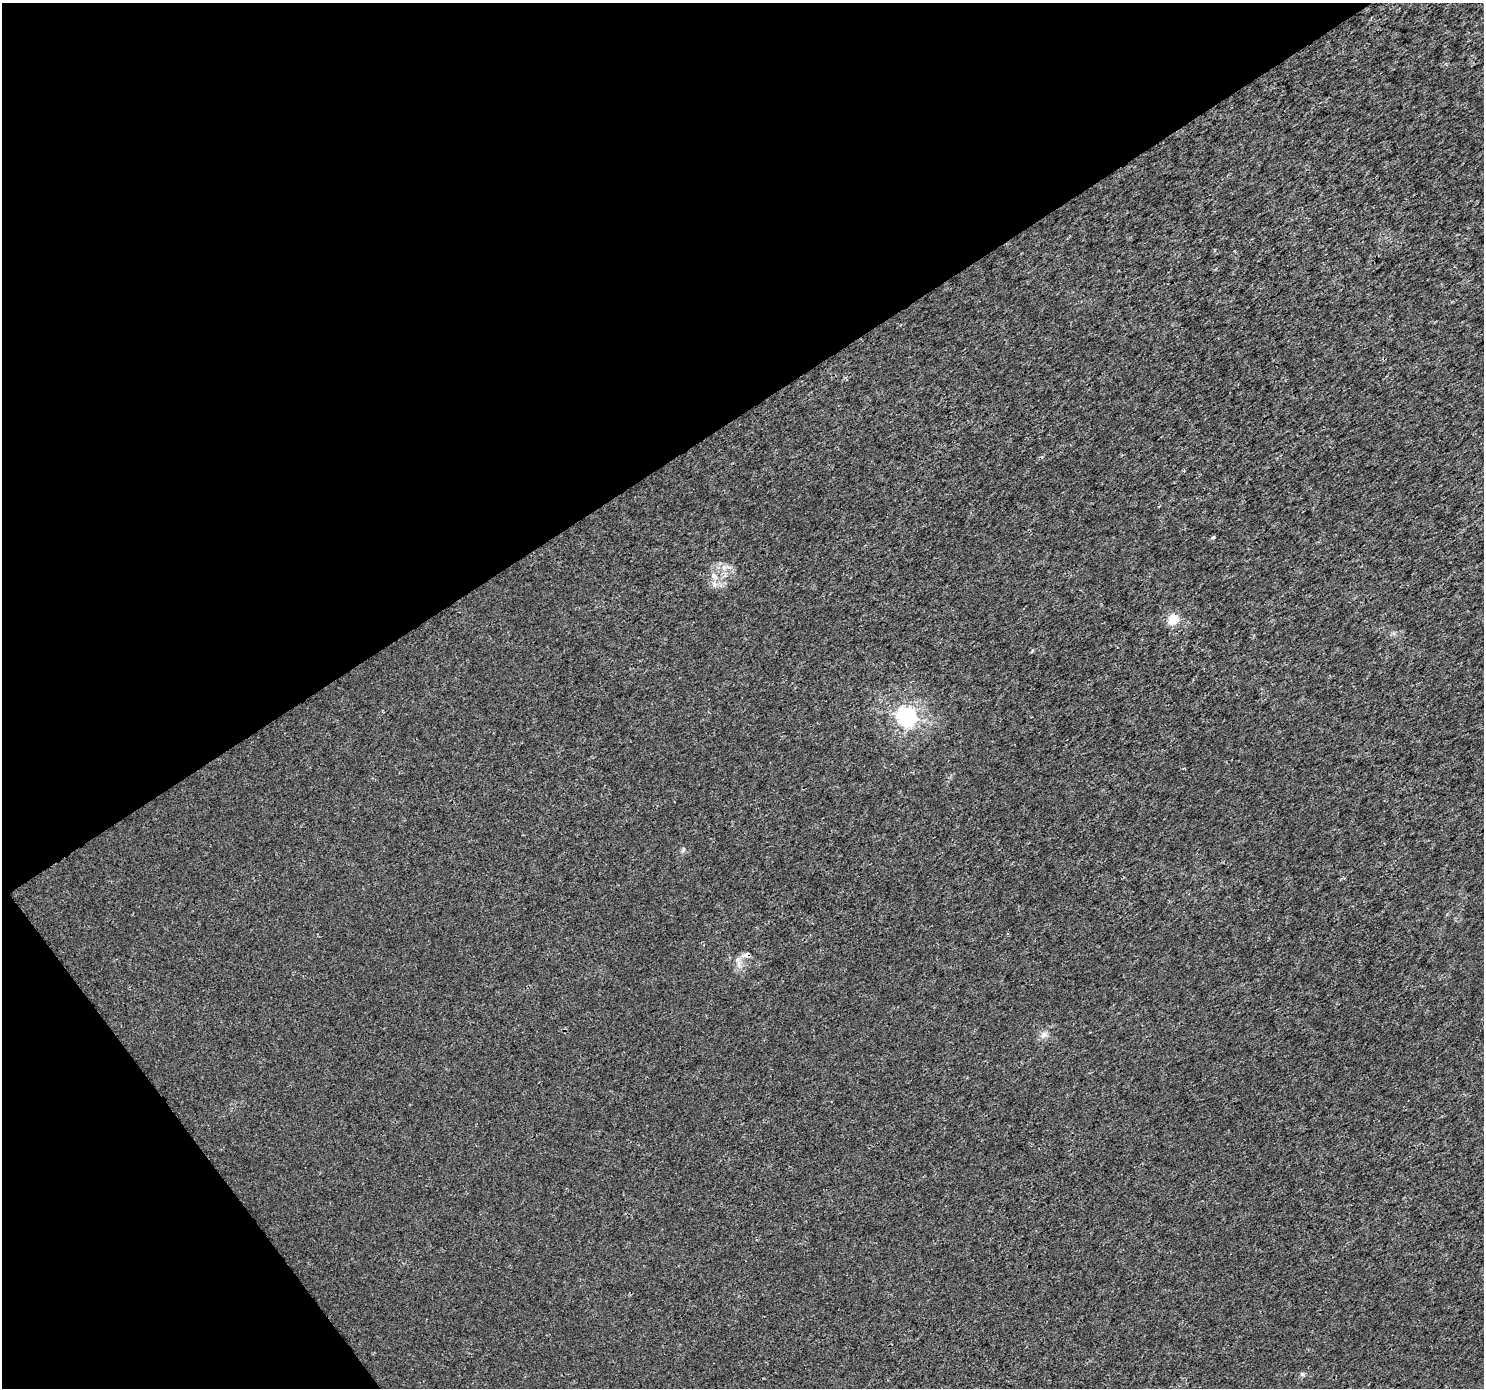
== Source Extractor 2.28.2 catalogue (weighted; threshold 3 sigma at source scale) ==
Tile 5 of 4 x 4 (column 1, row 2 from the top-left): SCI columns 6-1487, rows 2960-4345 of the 5933 x 5856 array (HDU 1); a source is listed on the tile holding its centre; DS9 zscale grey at full resolution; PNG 1486 x 1390 px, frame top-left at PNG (2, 3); no overlay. Shown black and unused: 35% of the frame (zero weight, under 3 of 4 exposures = <1% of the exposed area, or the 3 px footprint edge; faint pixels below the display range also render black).
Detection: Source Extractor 2.28.2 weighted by HDU 2 'WHT'; one run over the whole footprint, this tile lists its part. Background 0.00147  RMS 0.0022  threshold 0.01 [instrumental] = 3 sigma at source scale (4.5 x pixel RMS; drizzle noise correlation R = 1.50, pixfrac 1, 0.0396/0.0396 arcsec/px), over >= 5 px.
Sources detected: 8; all 8 listed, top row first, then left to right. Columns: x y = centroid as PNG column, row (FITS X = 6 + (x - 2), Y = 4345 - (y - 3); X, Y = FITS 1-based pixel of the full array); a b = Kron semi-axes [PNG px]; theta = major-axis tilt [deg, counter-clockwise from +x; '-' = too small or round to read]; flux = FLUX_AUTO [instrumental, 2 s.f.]
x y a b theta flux
1213 537 5 4 - 0.36
714 576 12 7 -54 1.5
1173 619 5 5 - 13
907 717 7 7 - 110
683 849 8 5 65 0.47
746 955 15 5 15 1.2
1044 1034 10 9 - 1.2
1302 1374 6 5 - 0.57
Overlapping masked pixels (flux is a lower limit): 1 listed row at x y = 746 955